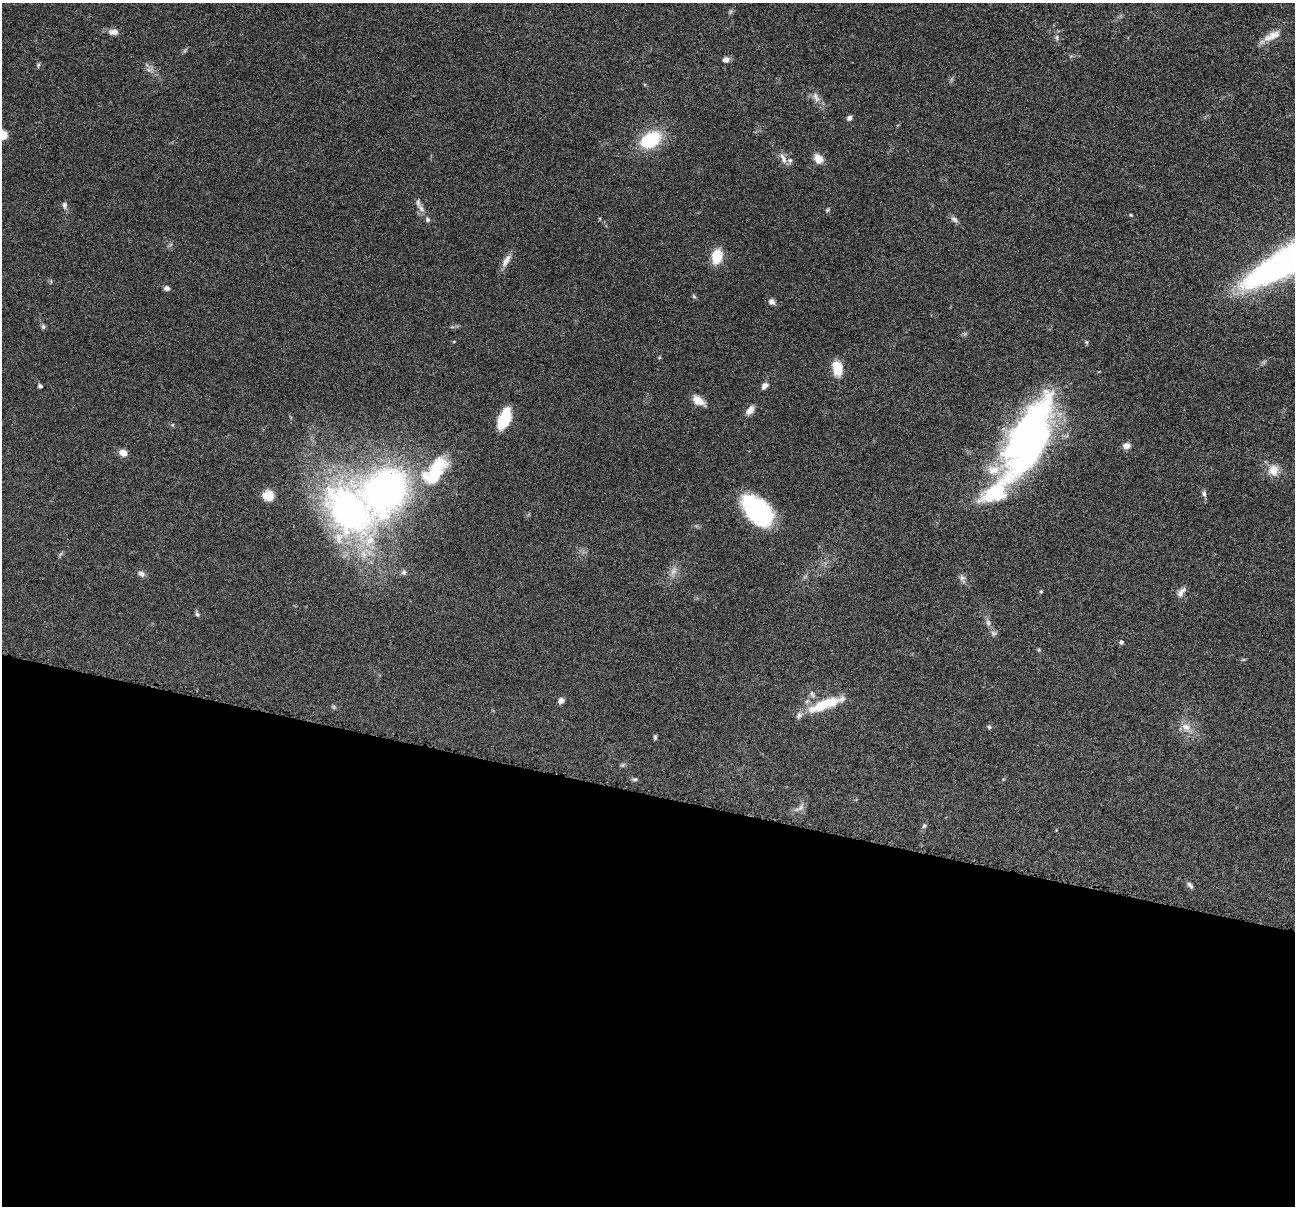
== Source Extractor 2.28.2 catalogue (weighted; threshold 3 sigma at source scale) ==
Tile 14 of 4 x 4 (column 2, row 4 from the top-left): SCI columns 1299-2591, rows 253-1456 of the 5183 x 5197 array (HDU 1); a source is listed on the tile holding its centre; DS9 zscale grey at full resolution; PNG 1297 x 1208 px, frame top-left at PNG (2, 3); no overlay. Shown black and unused: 34% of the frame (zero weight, under 4 of 8 exposures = <1% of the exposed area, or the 3 px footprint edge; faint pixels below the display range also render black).
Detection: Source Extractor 2.28.2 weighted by HDU 2 'WHT'; one run over the whole footprint, this tile lists its part. Background 0.0365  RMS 0.0036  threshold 0.0148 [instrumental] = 3 sigma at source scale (4.09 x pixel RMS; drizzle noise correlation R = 1.36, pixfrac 0.8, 0.05/0.05 arcsec/px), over >= 5 px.
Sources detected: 67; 1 inside a brighter object's white glare — not listed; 5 inside a brighter listed object's ellipse — not listed separately; the other 61 listed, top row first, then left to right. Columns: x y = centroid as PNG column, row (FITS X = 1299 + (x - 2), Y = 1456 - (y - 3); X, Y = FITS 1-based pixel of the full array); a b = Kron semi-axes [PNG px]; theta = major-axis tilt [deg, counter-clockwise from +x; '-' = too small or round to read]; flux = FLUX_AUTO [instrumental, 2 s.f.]
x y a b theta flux
113 32 13 8 0 1.9
1272 36 25 9 24 3.7
1057 37 7 5 -84 0.7
726 59 8 6 14 1.3
38 65 6 4 48 0.49
149 70 7 4 -18 0.82
816 97 16 7 -64 2
849 118 6 5 - 1.1
2 134 13 9 -68 4.4
650 140 20 14 31 18
783 158 16 6 -65 1.9
818 159 10 8 -43 3.6
64 205 9 6 -78 0.98
421 209 12 6 -54 1.5
827 210 5 4 - 0.4
954 219 11 6 -35 1.1
428 220 6 5 - 0.75
717 256 13 9 78 8.4
506 261 19 7 60 2.4
167 288 6 5 - 1.1
694 296 6 5 - 0.48
771 301 8 6 -36 1.4
43 327 7 5 -88 0.68
1086 342 6 4 -72 0.46
659 357 5 4 - 0.37
837 368 17 11 -81 5.8
40 386 5 4 - 0.69
764 386 9 6 49 1.3
698 400 12 8 -32 4.3
750 410 13 8 52 2
504 419 21 10 67 10
1029 441 65 40 65 130
1126 446 9 7 3 1.6
123 453 8 7 - 2.7
1273 470 15 13 86 4.1
435 471 49 24 52 24
385 490 46 38 58 130
1204 493 7 6 - 0.83
268 496 9 9 - 6.2
757 511 30 17 -48 50
673 571 13 6 60 1.7
404 572 7 6 - 0.84
141 574 9 7 -24 1.2
962 578 8 8 - 1.2
1041 592 4 4 - 0.36
1181 592 15 7 54 1.6
197 614 7 5 -48 0.61
988 622 9 6 -64 1.1
1121 642 5 5 - 0.64
812 694 11 4 -69 0.97
561 700 7 6 - 1.3
825 704 48 11 20 11
334 707 6 4 -71 0.44
989 727 5 5 - 0.56
1186 727 13 10 -27 2.9
655 737 7 4 -89 0.51
623 765 6 4 71 0.47
635 779 6 5 - 0.63
799 808 18 5 29 1.4
924 826 6 5 - 0.63
1190 885 9 5 -52 0.95
Isophote crosses this tile's border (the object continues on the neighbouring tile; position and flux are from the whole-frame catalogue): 1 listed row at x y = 2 134